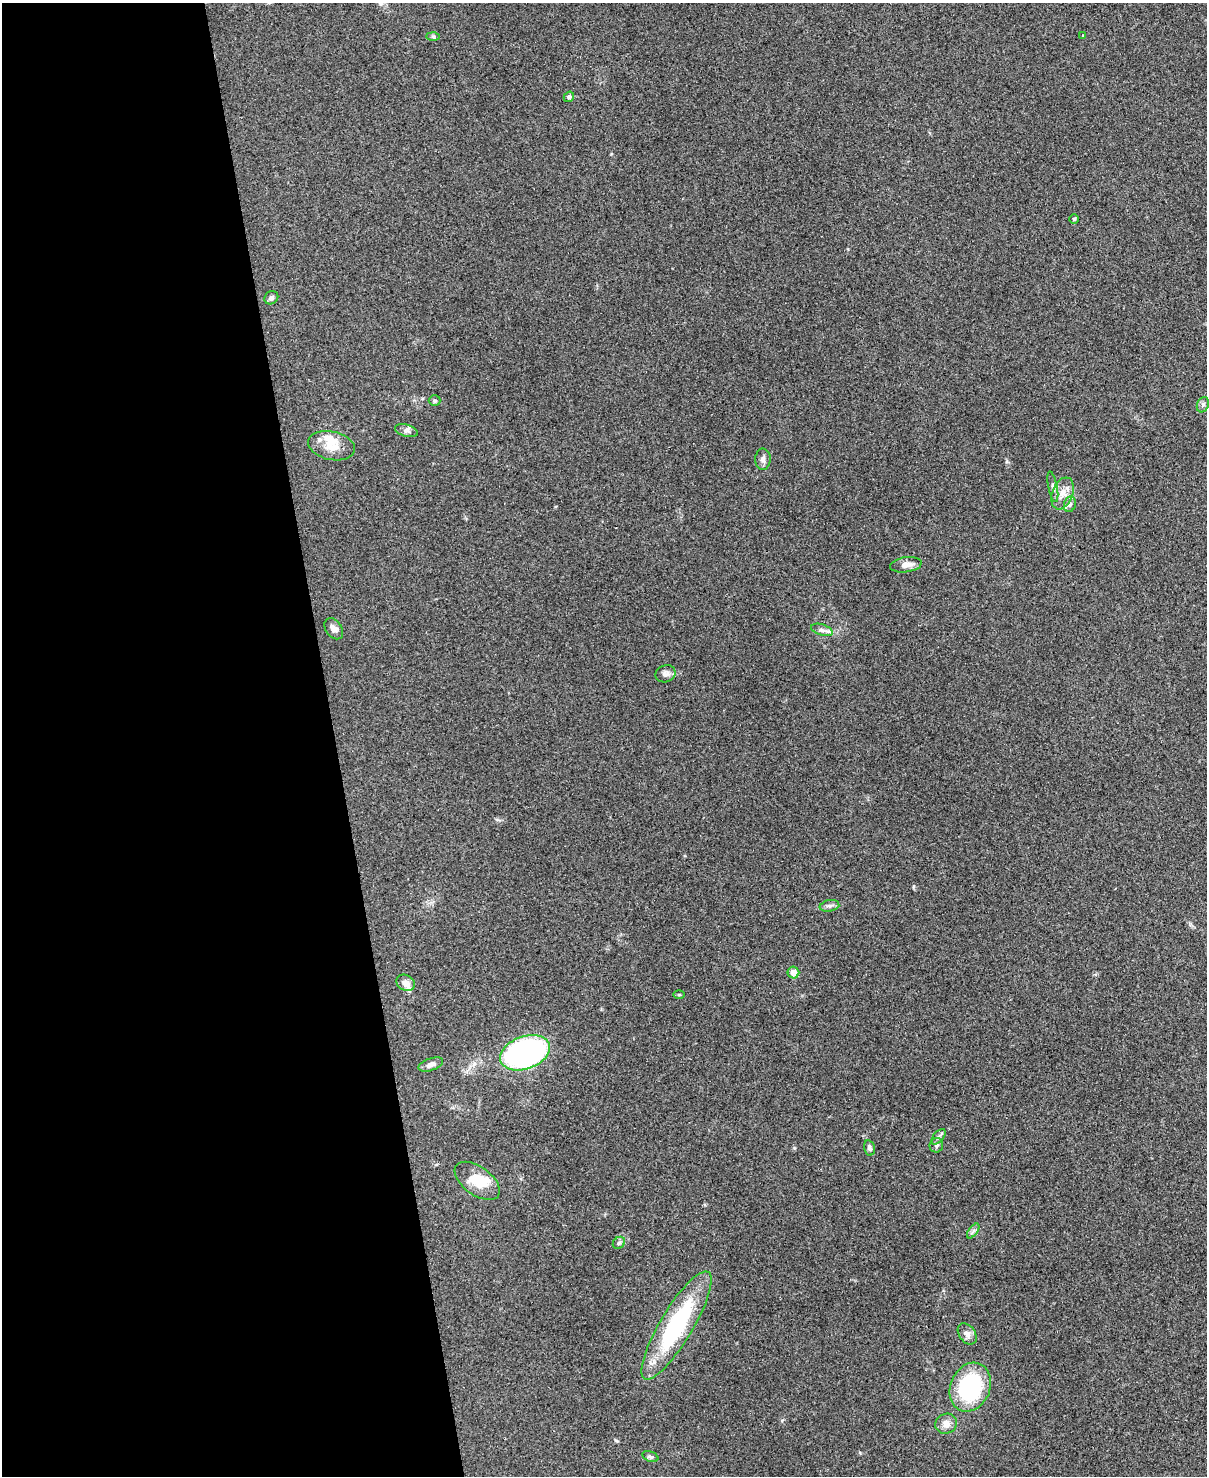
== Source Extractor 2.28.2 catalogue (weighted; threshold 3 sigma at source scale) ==
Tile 5 of 4 x 3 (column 1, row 2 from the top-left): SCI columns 9-1213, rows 1613-3086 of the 4836 x 4812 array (HDU 1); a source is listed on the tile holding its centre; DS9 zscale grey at full resolution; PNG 1209 x 1478 px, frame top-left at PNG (2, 3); each listed source drawn as its Kron ellipse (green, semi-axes under 4 px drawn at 4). Shown black and unused: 28% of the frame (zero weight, under 3 of 4 exposures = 1% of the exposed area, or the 3 px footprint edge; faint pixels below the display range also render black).
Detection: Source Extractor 2.28.2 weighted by HDU 2 'WHT'; one run over the whole footprint, this tile lists its part. Background 0.349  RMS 0.01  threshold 0.045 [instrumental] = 3 sigma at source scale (4.5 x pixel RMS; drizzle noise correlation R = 1.50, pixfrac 1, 0.05/0.05 arcsec/px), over >= 5 px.
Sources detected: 38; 4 inside a brighter listed object's ellipse — not listed separately; the other 34 listed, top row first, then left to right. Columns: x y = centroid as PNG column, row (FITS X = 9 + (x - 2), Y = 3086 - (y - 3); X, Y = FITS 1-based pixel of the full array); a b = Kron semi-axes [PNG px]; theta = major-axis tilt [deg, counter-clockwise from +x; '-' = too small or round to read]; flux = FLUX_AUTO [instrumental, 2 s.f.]
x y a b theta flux
433 36 6 4 -1 1.5
1083 36 3 3 - 1
569 97 5 5 - 2.5
1074 219 5 5 - 1.2
271 298 7 6 - 2.8
435 401 6 5 - 1.8
1203 405 8 6 68 2.6
406 431 12 6 -16 3.6
331 446 24 14 -12 17
763 459 10 7 88 3.7
1053 487 15 4 -79 3.4
1063 493 16 10 68 10
1070 504 8 6 74 3
906 565 16 7 8 6.7
334 629 11 8 -54 5.5
822 630 11 5 -18 3.9
666 674 10 8 21 4.4
829 906 10 5 10 3.1
793 973 6 5 - 8.8
406 983 10 7 -29 6.3
679 995 5 3 - 1
525 1053 26 16 20 240
431 1065 13 6 20 5.2
938 1137 9 5 49 2.9
936 1145 7 6 - 2.7
869 1148 7 5 -77 3.1
477 1181 26 14 -36 24
973 1231 8 4 54 2.5
619 1243 7 5 44 2
676 1325 62 16 59 120
967 1334 12 8 -53 5.1
970 1387 25 19 66 100
946 1424 11 10 - 7.1
650 1457 8 5 -22 2